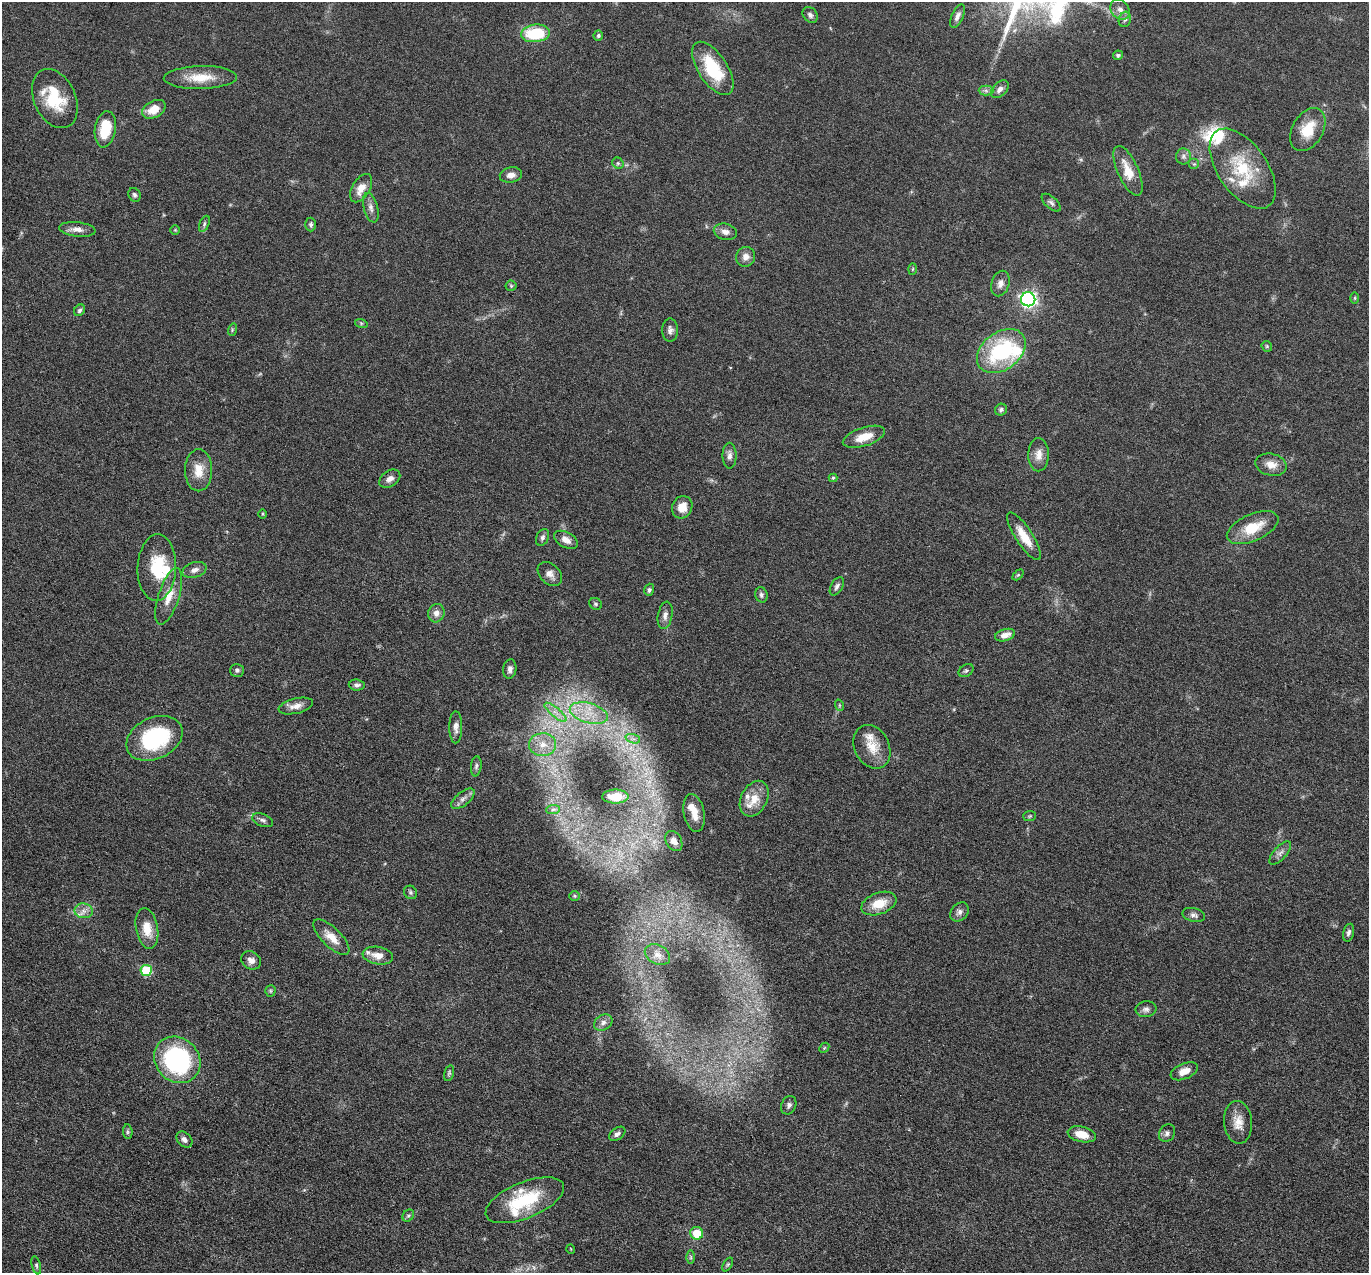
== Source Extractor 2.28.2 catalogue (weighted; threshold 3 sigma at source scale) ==
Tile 7 of 4 x 4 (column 3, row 2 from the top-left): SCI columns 2740-4106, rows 2813-4083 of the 5480 x 5495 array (HDU 1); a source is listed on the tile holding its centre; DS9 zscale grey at full resolution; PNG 1371 x 1275 px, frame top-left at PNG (2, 2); each listed source drawn as its Kron ellipse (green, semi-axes under 4 px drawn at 4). Nothing masked; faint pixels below the display range render black.
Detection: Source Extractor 2.28.2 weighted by HDU 2 'WHT'; one run over the whole footprint, this tile lists its part. Background 0.0445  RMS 0.0037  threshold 0.0153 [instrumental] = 3 sigma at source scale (4.09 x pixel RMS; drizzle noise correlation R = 1.36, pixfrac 0.8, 0.05/0.05 arcsec/px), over >= 5 px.
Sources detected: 139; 1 too faint to see at this stretch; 1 inside a brighter object's white glare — neither listed nor drawn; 12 inside a brighter listed object's ellipse — not listed separately; the other 125 listed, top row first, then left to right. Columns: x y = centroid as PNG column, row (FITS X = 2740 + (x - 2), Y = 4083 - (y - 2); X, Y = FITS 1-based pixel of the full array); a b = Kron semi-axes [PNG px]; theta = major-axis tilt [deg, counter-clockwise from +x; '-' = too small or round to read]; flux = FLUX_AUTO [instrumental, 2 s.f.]
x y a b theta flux
1120 10 11 8 -48 2.1
810 15 9 6 -50 1.2
958 16 12 5 65 1.5
1125 19 8 6 73 1.1
535 33 14 9 6 18
598 35 5 4 - 0.63
1118 55 5 4 - 0.83
713 68 30 14 -56 18
200 77 37 11 1 8.4
1000 89 10 6 44 1.8
986 91 7 5 -2 0.97
55 99 31 21 -65 15
154 109 13 8 27 5.6
105 129 18 10 81 11
1308 130 23 15 60 9.2
1183 156 8 7 - 1.2
618 163 6 5 - 0.64
1194 164 5 5 - 0.67
1243 169 46 24 -55 19
1128 171 27 10 -66 6.7
511 175 11 7 10 2.3
361 188 16 8 59 3.9
134 195 7 6 - 0.8
1051 203 11 5 -42 1.1
371 208 15 7 -76 1.8
204 224 8 4 67 0.78
311 224 7 5 89 0.78
77 229 18 7 -6 2.4
175 230 4 4 - 0.4
725 232 12 8 -13 2.1
746 257 10 9 - 2.3
913 269 6 4 88 0.42
1000 284 13 9 74 2.2
511 286 5 5 - 0.49
1355 298 6 4 90 0.4
1028 299 7 7 - 110
80 310 6 5 - 0.86
361 323 6 4 -18 0.53
232 330 6 4 73 0.43
670 330 11 8 -90 1.6
1267 346 5 4 - 0.5
1001 351 27 19 37 34
1001 410 6 5 - 0.82
864 437 22 9 18 5.6
1039 455 17 10 89 3.3
729 456 13 7 -89 1.8
1271 465 16 11 -14 3.6
199 470 21 13 90 5.9
833 478 4 4 - 0.44
390 479 11 7 35 1.9
682 507 11 10 - 4
263 514 5 3 - 0.34
1253 528 27 13 24 10
1024 536 28 8 -57 6.5
542 537 9 6 66 0.95
566 540 13 7 -29 2.8
157 568 33 19 88 15
194 570 12 7 17 2
550 574 14 10 -44 2.3
1018 575 6 4 44 0.4
837 586 10 6 59 1.2
649 590 6 4 72 0.73
761 595 7 6 - 0.97
169 596 29 10 72 6
596 604 7 5 -32 0.63
436 613 9 8 - 2
665 615 14 7 80 1.9
1005 635 10 6 16 2.7
510 669 10 6 80 1.4
237 670 7 6 - 0.99
966 671 8 5 36 0.81
357 685 8 5 -4 1.1
839 705 6 3 -72 0.41
296 706 17 7 13 2.6
555 712 14 4 -40 2.4
589 713 19 10 -16 7
456 727 16 6 -90 1.9
154 738 29 20 25 31
633 739 7 4 -18 1
542 745 13 11 0 4.6
872 747 23 17 -63 6.8
476 766 10 5 83 0.9
615 796 13 7 0 5.8
463 799 14 7 39 1.8
754 799 19 13 63 5.9
553 809 7 4 2 0.7
694 813 19 10 -79 4.9
1030 816 6 5 - 0.49
263 820 11 6 -21 1.1
674 841 11 7 -60 2.5
1280 853 14 6 48 1.7
410 892 7 6 - 0.75
575 896 5 4 - 0.47
879 904 18 10 20 6.8
84 911 9 7 -7 2
959 912 10 8 48 1.5
1194 915 11 6 -15 1.3
147 928 20 11 -80 6
1348 933 9 5 76 1
331 937 23 9 -45 4.5
657 955 13 9 -28 2.4
378 956 15 8 -9 3.8
251 960 10 8 -32 1.9
146 970 5 5 - 17
270 991 5 5 - 0.53
1146 1009 10 8 7 1.5
603 1023 10 7 33 1.5
824 1048 6 4 46 0.45
177 1060 25 21 -46 48
1184 1071 14 7 22 3.3
449 1073 8 4 75 0.64
789 1105 9 7 65 1.3
1238 1122 21 14 -85 4.9
128 1132 7 4 -86 0.62
1167 1133 9 7 58 1.3
617 1134 9 6 35 1.2
1082 1134 14 7 -13 4.7
184 1139 9 6 -48 1.5
525 1200 42 18 22 20
408 1216 6 5 - 0.66
697 1233 6 6 - 7.2
571 1249 5 3 - 0.25
691 1257 7 4 -90 0.56
728 1264 7 4 58 0.61
36 1265 9 4 -76 0.73